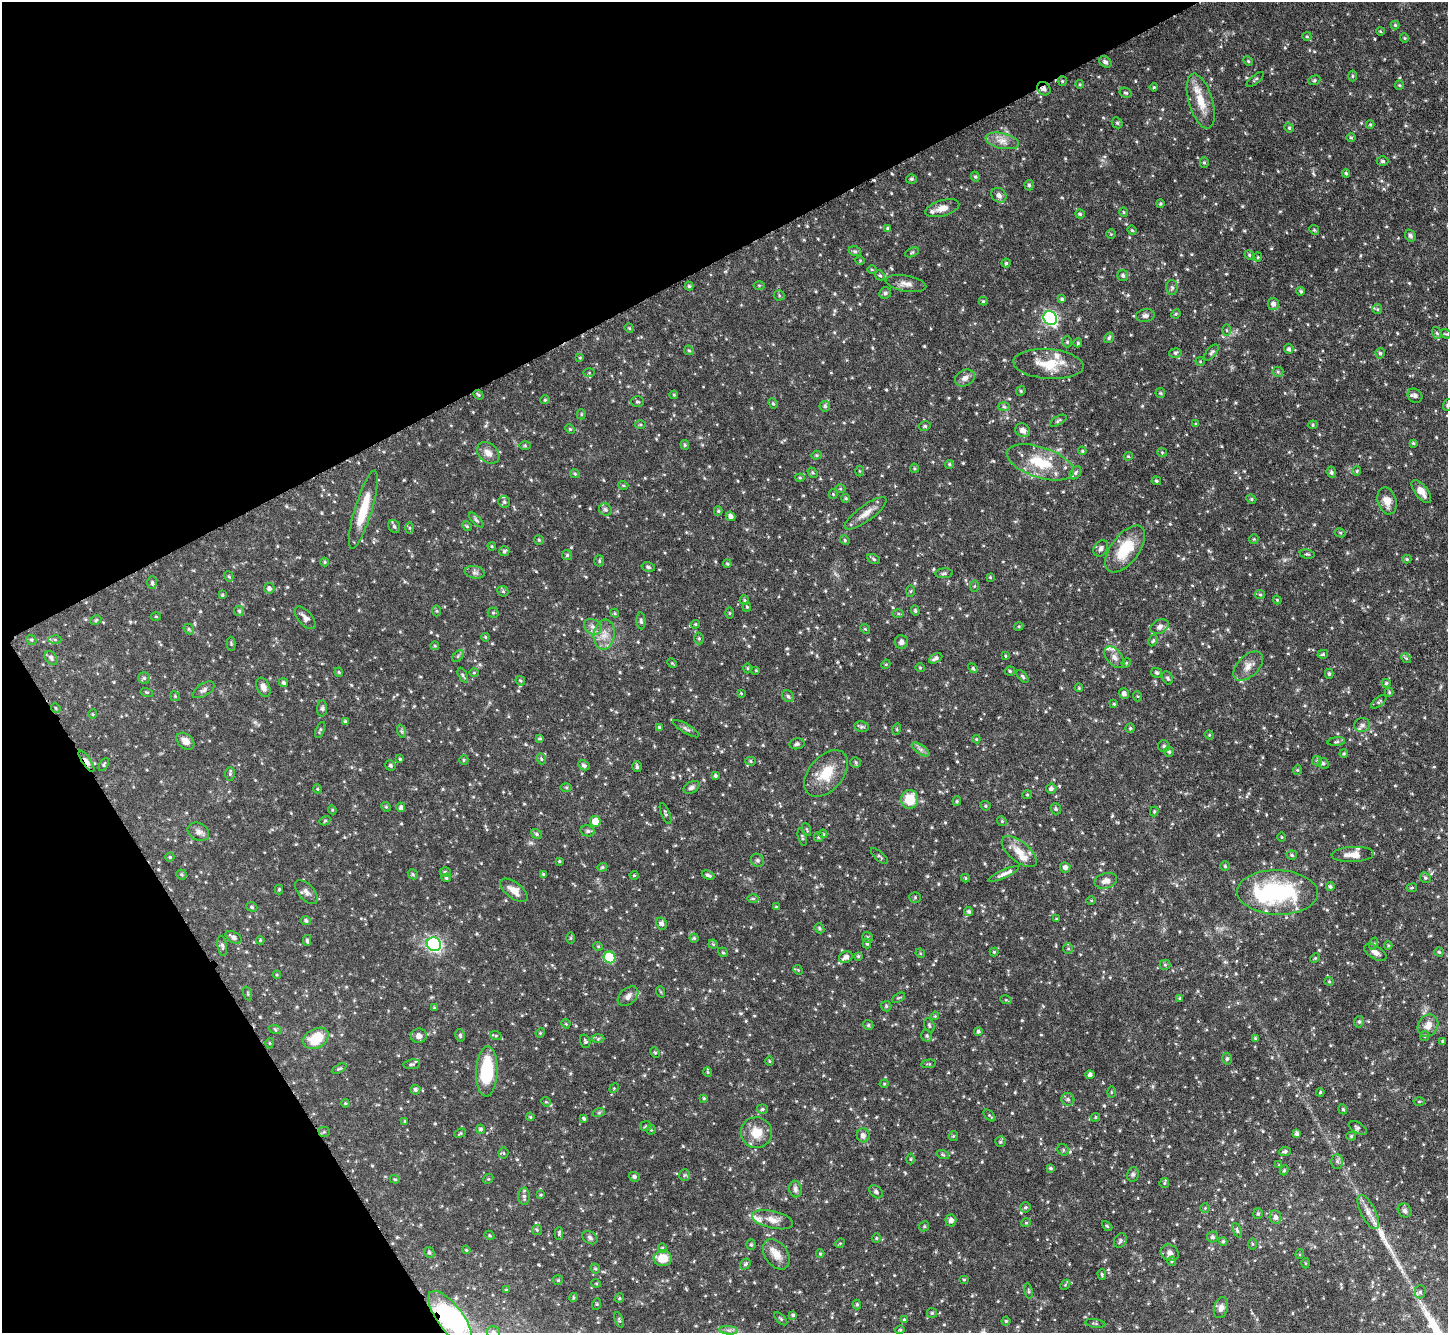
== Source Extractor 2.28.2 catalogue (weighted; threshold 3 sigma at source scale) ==
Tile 5 of 4 x 4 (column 1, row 2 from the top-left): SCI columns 6-1451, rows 2962-4292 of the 5793 x 5782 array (HDU 1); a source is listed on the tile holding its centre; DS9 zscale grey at full resolution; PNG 1450 x 1335 px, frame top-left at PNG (2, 2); each listed source drawn as its Kron ellipse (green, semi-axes under 4 px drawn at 4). Shown black and unused: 28% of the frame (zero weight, under 4 of 8 exposures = <1% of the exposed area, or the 3 px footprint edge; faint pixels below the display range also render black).
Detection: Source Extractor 2.28.2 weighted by HDU 2 'WHT'; one run over the whole footprint, this tile lists its part. Background 0.0966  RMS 0.0043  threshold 0.0174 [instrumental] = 3 sigma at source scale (4.09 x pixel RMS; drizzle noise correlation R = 1.36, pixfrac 0.8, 0.05/0.05 arcsec/px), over >= 5 px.
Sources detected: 683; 1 long thin detection or spike segment (spike, bleed or trail) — neither listed nor drawn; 17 inside a brighter listed object's ellipse — not listed separately; of the other 665, all 500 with FLUX_AUTO >= 0.39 (the completeness limit of this list) listed and drawn (165 fainter detections not listed), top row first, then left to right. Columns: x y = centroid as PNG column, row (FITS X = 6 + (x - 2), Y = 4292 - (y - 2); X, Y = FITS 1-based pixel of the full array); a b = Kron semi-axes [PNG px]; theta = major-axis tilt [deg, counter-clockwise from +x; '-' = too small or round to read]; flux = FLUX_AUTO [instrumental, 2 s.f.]
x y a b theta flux
1395 25 4 4 - 0.5
1380 31 4 3 - 0.43
1307 36 4 4 - 0.41
1404 38 4 4 - 0.41
1248 61 5 4 - 0.5
1105 62 7 5 -38 0.96
1353 76 5 3 - 0.44
1255 79 10 3 38 0.57
1314 80 6 4 22 0.62
1062 81 5 4 - 0.49
1080 84 4 4 - 0.43
1399 85 5 4 - 0.51
1154 87 4 3 - 0.44
1044 89 7 6 - 1.2
1126 93 6 4 -26 0.68
1201 101 28 12 -73 8.1
1117 123 6 5 - 0.58
1370 124 4 4 - 0.47
1289 128 5 4 - 0.52
1351 138 5 3 - 0.43
1002 141 17 7 -13 3.5
1382 161 6 4 0 0.7
1204 162 5 4 - 0.58
1346 173 4 4 - 0.66
975 177 5 4 - 0.52
911 179 5 4 - 0.64
1029 185 5 4 - 0.77
999 195 8 6 -42 1.6
1160 204 4 3 - 0.44
942 208 17 8 17 3.8
1124 212 4 4 - 0.48
1080 214 4 4 - 0.54
887 228 4 3 - 0.49
1132 230 5 4 - 0.43
1314 230 5 4 - 0.54
1111 234 4 4 - 0.4
1410 236 6 5 - 0.94
855 251 6 4 -20 0.69
912 252 7 4 24 0.54
1249 255 5 4 - 0.57
1258 257 4 4 - 0.42
860 260 4 4 - 0.39
1006 263 4 4 - 0.54
872 269 5 3 - 0.39
880 275 5 4 - 0.6
1123 275 5 5 - 0.87
906 284 20 8 -10 2.9
759 285 5 3 - 0.4
689 286 4 4 - 0.61
1172 287 7 6 - 0.93
1301 291 4 4 - 0.66
885 293 6 5 - 0.99
779 295 5 5 - 0.57
1062 299 4 4 - 0.72
983 301 4 4 - 0.45
1273 304 6 5 - 1.6
1377 309 5 4 - 0.5
1176 314 5 4 - 0.5
1145 316 9 6 7 1.3
1050 318 7 6 - 77
629 328 5 4 - 0.45
1227 330 6 4 -89 0.49
1437 333 6 4 -71 0.71
1446 334 5 4 - 0.5
1109 338 6 4 58 0.72
1067 342 5 5 - 0.63
1078 343 4 4 - 0.52
1289 349 5 4 - 0.94
689 350 5 4 - 0.57
1175 353 6 5 - 0.68
1211 353 10 5 50 1
1380 353 5 4 - 0.67
580 358 4 4 - 0.4
1200 361 4 4 - 0.43
1048 364 35 15 -4 10
1278 372 5 5 - 0.63
589 373 5 4 - 0.43
965 378 10 8 30 1.9
1021 391 5 4 - 0.54
1160 393 5 5 - 0.52
478 395 5 4 - 0.53
674 395 4 3 - 0.43
1415 396 8 6 -41 1.2
545 400 4 4 - 0.44
637 402 7 5 0 0.69
773 403 5 4 - 0.51
1447 405 6 3 72 0.44
825 406 5 5 - 0.83
1004 407 6 4 -2 0.66
581 414 5 4 - 0.51
1058 421 9 4 30 0.75
1196 424 4 3 - 0.43
640 425 5 3 - 0.48
1313 425 5 4 - 0.49
925 426 6 4 13 0.68
570 429 5 4 - 0.48
1023 430 8 6 -32 1.9
1413 443 4 4 - 0.53
685 445 5 4 - 0.57
525 446 6 4 -1 0.45
1082 451 4 3 - 0.42
1162 452 5 4 - 0.47
488 453 12 9 -42 2.9
816 455 5 4 - 0.54
1128 456 4 4 - 0.52
1040 462 35 15 -18 15
949 464 4 4 - 0.58
914 468 4 4 - 0.48
860 471 5 3 - 0.4
1357 471 4 4 - 0.47
1331 472 6 4 -68 0.87
813 473 6 4 -54 0.57
1076 473 7 5 57 0.79
575 474 5 4 - 0.51
800 478 4 4 - 0.45
1156 481 5 4 - 0.56
623 485 5 3 - 0.41
840 489 5 3 - 0.44
1421 492 13 6 -52 3.4
833 494 4 4 - 0.41
846 498 4 4 - 0.54
1251 499 5 4 - 0.57
1387 501 14 9 -74 3.8
504 502 6 6 - 0.86
363 510 41 8 73 12
605 510 6 6 - 1
718 511 4 4 - 0.56
866 513 25 8 36 3.9
730 516 5 4 - 1.5
476 520 9 4 -45 0.8
394 526 7 5 -59 0.83
467 526 5 4 - 0.48
409 528 6 4 -90 0.62
1340 533 5 4 - 0.55
1254 539 5 4 - 0.46
539 540 5 4 - 0.59
845 540 5 4 - 0.48
492 546 4 3 - 0.43
1101 548 9 6 59 1.4
1125 549 27 14 53 14
504 551 5 5 - 0.8
1307 554 7 4 -9 0.62
567 555 5 5 - 0.63
874 559 7 4 -29 0.66
1407 559 4 4 - 0.5
599 561 5 5 - 0.58
325 562 4 4 - 0.42
727 564 4 3 - 0.47
648 567 7 4 -13 0.81
475 572 10 6 -10 1.3
944 573 9 5 4 0.76
229 576 5 4 - 0.55
990 577 4 4 - 0.4
152 582 6 5 - 0.71
974 586 6 4 88 0.43
269 588 5 5 - 1.1
503 591 6 5 - 0.66
911 591 6 4 88 0.45
1260 594 5 4 - 0.47
222 595 4 3 - 0.47
744 600 5 4 - 0.48
1277 600 4 3 - 0.4
747 607 4 4 - 0.44
239 611 5 5 - 0.66
437 611 5 3 - 0.42
915 611 5 4 - 0.52
493 613 5 5 - 0.55
615 613 4 4 - 0.47
729 613 6 4 -89 0.41
898 613 6 4 -1 0.51
156 616 5 3 - 0.4
305 618 14 7 -49 1.8
96 620 6 4 28 0.56
641 621 8 4 -87 0.86
695 624 4 4 - 0.47
1019 626 4 3 - 0.42
593 627 9 7 -33 1.8
1159 627 10 6 25 1.5
189 629 6 4 -50 0.62
865 629 5 4 - 0.5
604 635 15 10 80 4.3
485 637 4 4 - 0.43
55 639 6 4 -1 0.64
699 639 6 4 89 0.63
31 640 5 4 - 0.56
1153 640 6 4 62 0.56
901 642 7 6 - 1.3
231 644 7 4 -89 0.56
435 646 4 4 - 0.42
1323 654 5 4 - 0.58
458 656 7 4 46 0.65
1005 656 4 3 - 0.41
1114 657 12 7 -49 2.2
51 658 8 5 -48 1.1
936 658 7 4 28 1.2
1406 658 5 4 - 0.54
672 663 5 4 - 0.42
1126 663 5 4 - 0.44
886 664 5 4 - 0.4
1248 666 18 10 44 3.4
748 668 5 3 - 0.43
920 668 4 4 - 0.42
973 668 5 4 - 0.64
756 670 4 3 - 0.41
1010 671 5 4 - 0.61
339 672 4 4 - 0.41
474 673 4 4 - 0.4
1157 673 6 4 -29 0.69
1329 674 5 4 - 0.64
463 675 8 4 -65 0.69
1023 676 8 4 -49 0.7
144 678 6 5 - 0.77
1168 678 7 5 -63 0.79
520 681 5 4 - 0.54
283 682 5 4 - 0.77
1386 683 4 4 - 0.63
263 687 10 6 -66 2.2
1079 688 4 3 - 0.39
204 690 12 6 32 1.3
147 692 6 4 -17 0.47
1389 692 4 3 - 0.53
741 693 4 4 - 0.4
1124 693 5 5 - 1.4
175 696 5 4 - 0.47
788 696 6 5 - 0.74
1137 696 5 3 - 0.4
1379 702 9 4 36 0.77
1114 704 3 3 - 0.44
56 708 5 4 - 0.43
322 708 8 5 86 0.85
93 714 5 4 - 0.44
345 721 4 4 - 0.69
1362 725 8 7 - 1.1
659 727 4 4 - 0.45
862 727 7 5 -11 0.87
1130 728 4 4 - 0.56
686 729 15 4 -31 1.2
897 729 5 3 - 0.41
320 730 8 4 68 0.62
401 731 7 4 -70 0.67
1209 735 4 4 - 0.43
540 738 4 3 - 0.51
976 739 4 4 - 0.44
185 741 10 7 -40 2.7
1336 742 9 3 5 0.65
797 744 7 5 10 0.86
1164 746 6 5 - 0.76
921 749 10 4 -35 1.2
1169 752 5 5 - 0.76
1344 753 4 3 - 0.48
400 759 4 4 - 0.49
541 759 6 4 -69 0.54
464 760 5 4 - 0.51
86 761 12 4 -56 1.8
750 761 5 4 - 0.59
1317 761 5 4 - 0.58
855 762 5 5 - 0.71
1323 763 5 5 - 0.76
104 764 7 4 61 0.61
390 765 5 4 - 0.68
584 765 6 4 -29 0.97
637 767 5 4 - 0.81
1297 770 4 4 - 0.43
826 773 27 17 49 11
230 774 7 5 90 0.62
715 775 4 3 - 0.68
566 787 6 4 -1 0.49
691 787 8 5 31 1.4
1051 788 5 5 - 1.1
317 789 4 4 - 0.44
1027 795 5 4 - 0.45
910 799 9 8 - 9.7
957 801 4 4 - 0.46
985 806 5 4 - 0.61
386 807 5 4 - 0.5
401 807 4 4 - 0.98
1056 809 6 5 - 0.66
332 810 4 4 - 0.42
1154 811 5 4 - 0.55
665 813 11 4 -68 0.76
325 821 5 4 - 0.46
595 821 5 5 - 4.9
1002 821 5 4 - 0.49
807 829 7 3 -71 0.43
588 831 7 5 -13 0.93
198 832 11 8 -29 2
537 834 5 4 - 0.67
823 834 4 4 - 0.55
802 837 9 3 -74 0.65
818 837 5 4 - 0.52
1282 837 5 3 - 0.39
1019 852 21 10 -39 5.3
1353 854 21 7 3 3.8
1292 855 5 4 - 0.58
879 856 11 4 -42 0.78
170 857 4 4 - 0.52
757 860 7 6 - 1.1
559 861 3 3 - 0.45
1225 866 4 4 - 0.52
602 867 5 4 - 0.55
1065 867 5 5 - 1.5
445 872 5 5 - 0.76
413 874 5 4 - 0.56
543 874 4 3 - 0.47
1004 874 17 4 24 1.7
181 875 5 5 - 0.55
634 875 4 4 - 0.46
708 875 6 3 -24 0.89
446 878 5 4 - 0.59
965 878 4 4 - 0.43
1425 878 6 5 - 0.67
1106 881 11 7 16 2.4
1330 887 4 4 - 0.7
1412 888 5 3 - 0.41
279 889 5 4 - 0.43
514 890 16 8 -38 3.7
306 892 14 8 -47 2.1
1277 892 40 22 -2 44
915 897 5 5 - 0.67
753 899 6 4 0 0.64
1091 900 5 3 - 0.39
252 907 6 4 -19 0.63
776 907 3 3 - 0.49
969 911 5 4 - 0.83
1056 919 3 3 - 0.45
306 921 5 4 - 0.85
661 924 6 5 - 1.3
819 928 5 4 - 0.62
234 937 9 5 -32 1.5
867 937 5 5 - 0.72
571 938 5 3 - 0.48
694 938 4 4 - 0.57
260 940 4 3 - 0.46
307 940 5 4 - 0.71
434 944 7 6 - 65
713 944 4 4 - 0.47
867 944 5 4 - 0.59
1373 944 6 4 71 0.64
1388 945 4 4 - 0.43
222 946 10 4 -81 1
598 946 4 4 - 0.45
1068 948 5 5 - 0.57
723 952 5 4 - 0.56
994 952 4 4 - 0.44
1375 952 12 6 -31 2
1439 952 4 4 - 0.56
920 953 5 4 - 0.41
858 956 4 4 - 0.55
610 957 6 5 - 25
846 957 7 5 23 1.8
1315 958 5 4 - 0.45
1165 965 5 5 - 0.53
798 970 5 4 - 0.41
277 975 4 3 - 0.42
1329 981 4 4 - 0.43
661 992 6 3 -70 0.42
248 994 7 3 -71 0.43
628 996 12 8 42 2
898 998 7 4 29 0.54
1180 998 4 4 - 0.67
1006 1000 6 3 -17 0.45
886 1006 5 5 - 0.63
435 1008 3 3 - 0.52
935 1016 4 4 - 0.43
1359 1022 6 4 77 0.68
566 1024 5 3 - 0.4
868 1025 5 5 - 0.71
929 1025 7 5 -71 0.74
1428 1025 11 10 - 3.5
275 1029 6 4 -20 0.51
978 1031 4 4 - 0.79
540 1033 5 4 - 0.39
460 1035 6 4 -75 0.66
419 1036 8 7 - 1.8
496 1036 6 4 -18 0.48
927 1036 6 5 - 0.74
1424 1036 5 4 - 0.51
316 1038 13 9 29 11
1255 1038 4 4 - 0.5
598 1039 6 4 2 0.68
585 1041 7 5 -74 0.68
1443 1041 4 3 - 0.5
270 1043 5 3 - 0.4
655 1052 5 4 - 0.59
1227 1059 6 4 86 0.67
770 1061 5 3 - 0.4
412 1064 8 5 9 0.74
929 1064 7 3 5 0.41
339 1069 8 4 28 0.63
487 1071 25 10 87 22
708 1072 5 4 - 0.45
1090 1075 4 4 - 1.1
884 1084 4 4 - 0.42
614 1088 5 4 - 0.42
415 1090 5 5 - 1
1111 1092 5 3 - 0.39
1320 1092 4 3 - 0.44
704 1098 4 3 - 0.52
1068 1099 6 6 - 1.1
1419 1101 5 3 - 0.42
546 1102 5 4 - 0.44
345 1103 4 4 - 0.45
762 1109 5 4 - 0.65
1343 1109 5 4 - 0.55
599 1112 6 4 20 0.56
989 1115 7 3 -45 0.45
530 1117 4 3 - 0.48
1095 1117 5 4 - 0.48
584 1119 4 3 - 0.63
405 1121 4 4 - 0.41
646 1126 6 5 - 0.61
1358 1128 10 5 -29 0.82
481 1129 4 4 - 0.77
651 1130 5 4 - 0.51
324 1132 5 5 - 0.54
460 1133 6 3 21 0.47
756 1133 15 15 - 7.3
1297 1133 4 4 - 1.2
863 1135 7 6 - 1.7
953 1136 5 4 - 0.45
1351 1136 5 4 - 0.58
1000 1142 5 5 - 0.63
1063 1150 6 5 - 0.7
1285 1151 6 4 7 0.73
503 1153 5 5 - 0.53
943 1155 6 4 -19 0.62
910 1159 5 3 - 0.42
1337 1161 7 6 - 1
1279 1165 4 3 - 0.4
1050 1168 4 3 - 0.69
1284 1170 5 4 - 0.54
1133 1174 7 5 76 0.88
685 1175 6 5 - 0.65
634 1177 5 5 - 0.98
395 1179 5 4 - 0.46
488 1179 5 4 - 0.48
1164 1183 5 4 - 0.48
795 1189 8 6 -79 1.4
876 1192 8 5 -41 0.98
541 1195 4 3 - 0.4
524 1196 9 5 -90 1.1
1025 1207 5 5 - 0.65
1205 1208 5 4 - 0.46
1405 1210 7 6 - 1.1
1368 1212 19 7 -63 3.6
1258 1214 5 5 - 0.69
1275 1217 7 6 - 1.5
772 1220 21 8 -13 3.7
951 1220 6 5 - 1.5
1026 1223 5 4 - 0.48
924 1226 5 4 - 0.5
1107 1226 6 3 -44 0.53
537 1230 5 5 - 0.57
1237 1230 7 4 -65 0.79
559 1233 6 4 89 0.66
489 1235 5 3 - 0.4
1212 1237 5 5 - 0.93
590 1238 8 6 -34 1.1
876 1238 5 4 - 0.54
1120 1241 8 6 57 1.1
1223 1241 4 3 - 0.65
840 1243 5 4 - 0.41
1252 1244 5 4 - 0.42
751 1245 5 4 - 0.55
662 1248 5 4 - 0.56
466 1250 4 3 - 0.41
429 1253 6 5 - 0.67
1170 1253 9 7 -28 1.7
776 1254 17 11 -55 4.4
820 1254 4 4 - 0.44
1300 1254 5 3 - 0.42
663 1258 9 8 - 7
1172 1261 4 4 - 0.44
1305 1263 5 3 - 0.39
745 1264 6 4 50 0.69
595 1269 5 4 - 0.56
1102 1274 5 4 - 0.59
964 1279 5 3 - 0.42
558 1280 5 4 - 0.54
596 1283 5 3 - 0.4
1065 1285 6 4 44 0.52
506 1290 4 3 - 0.39
1029 1291 8 3 -79 0.53
1420 1292 6 5 - 0.86
573 1297 4 4 - 0.49
619 1298 5 4 - 0.47
597 1304 6 4 71 0.45
857 1304 5 4 - 0.57
1221 1308 11 7 73 2
932 1313 5 5 - 0.58
793 1315 4 4 - 0.68
450 1318 32 12 -53 74
781 1319 8 3 -45 0.51
904 1319 4 4 - 0.41
619 1320 8 4 -68 0.62
1006 1321 4 4 - 0.51
1095 1323 10 3 -9 0.58
729 1330 9 4 -5 1.1
900 1330 4 4 - 0.45
493 1332 6 6 - 0.97
Overlapping masked pixels (flux is a lower limit): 3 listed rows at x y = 1044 89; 86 761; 450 1318
Isophote crosses this tile's border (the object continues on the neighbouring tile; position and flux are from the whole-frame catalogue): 3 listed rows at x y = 1447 405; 450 1318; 493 1332
Unlisted compact peaks at least as high as the median listed source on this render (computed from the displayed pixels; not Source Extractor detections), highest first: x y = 927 876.